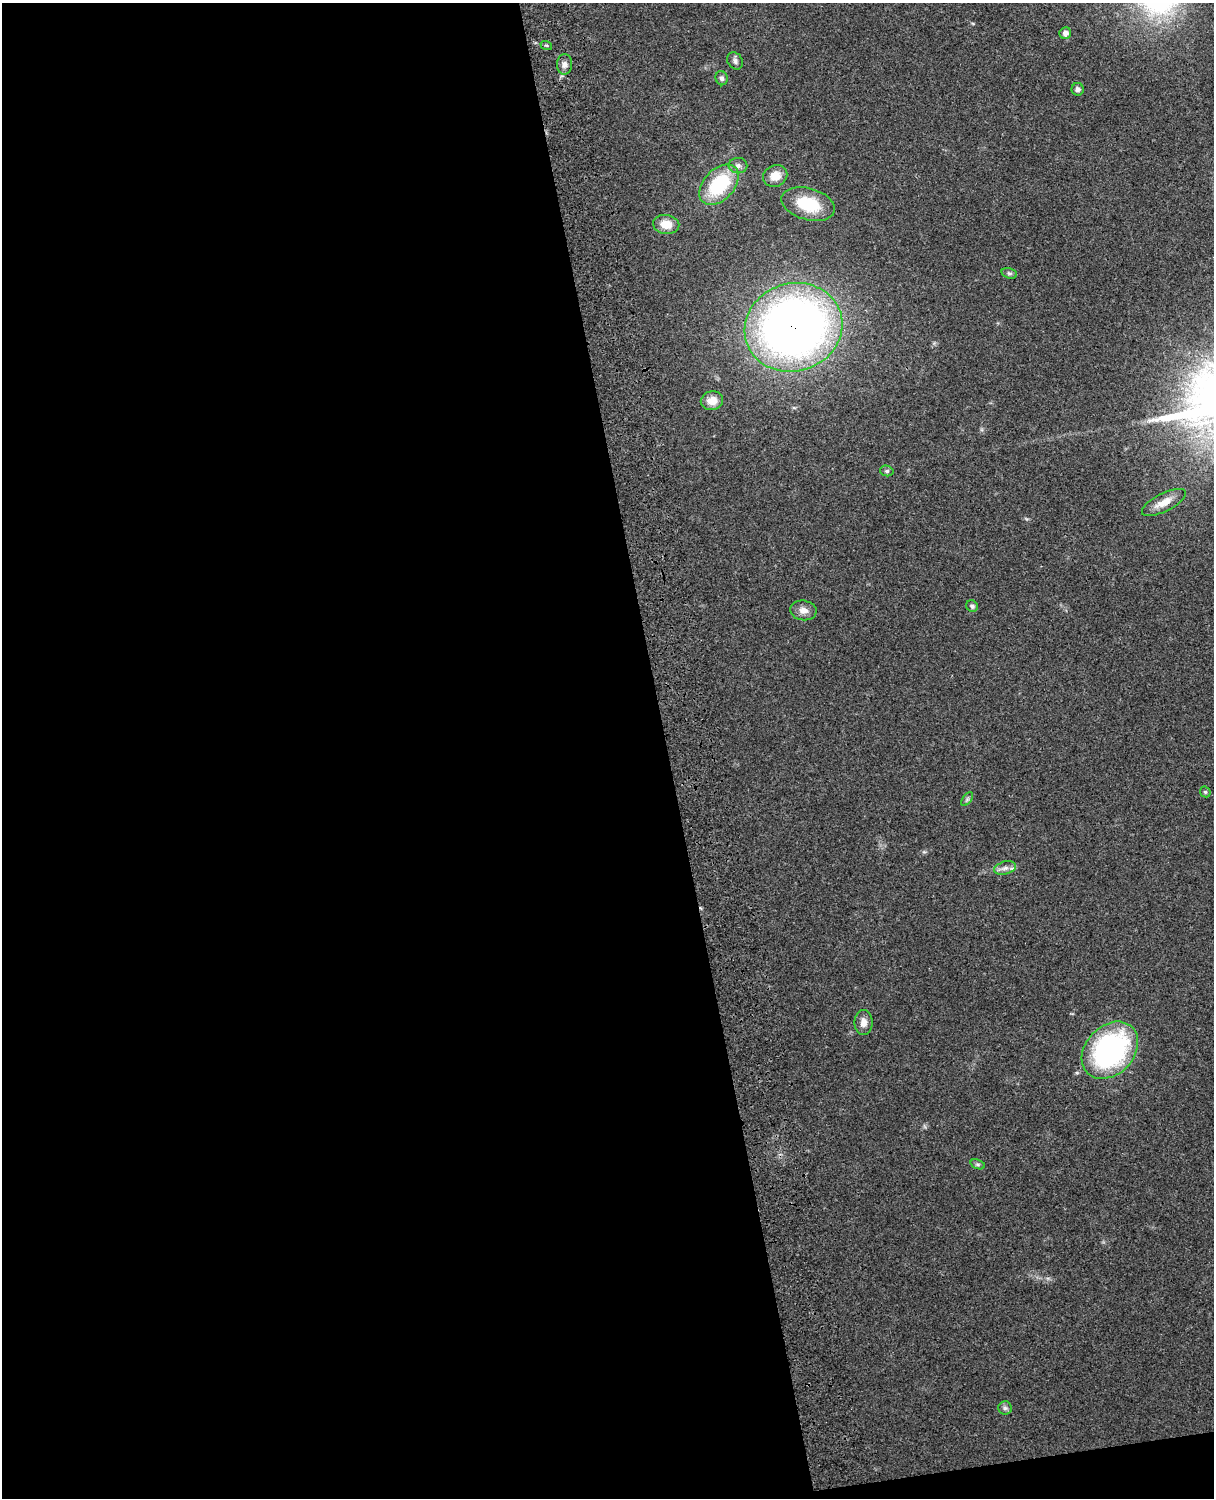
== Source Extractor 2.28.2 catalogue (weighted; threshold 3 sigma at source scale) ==
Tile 9 of 4 x 3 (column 1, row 3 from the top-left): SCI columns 120-1331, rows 164-1659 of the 5089 x 4927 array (HDU 1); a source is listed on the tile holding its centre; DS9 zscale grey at full resolution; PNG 1216 x 1500 px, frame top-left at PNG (2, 3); each listed source drawn as its Kron ellipse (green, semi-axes under 4 px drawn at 4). Shown black and unused: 56% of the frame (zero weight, under 3 of 4 exposures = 6% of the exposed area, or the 3 px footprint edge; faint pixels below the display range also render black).
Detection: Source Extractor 2.28.2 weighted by HDU 2 'WHT'; one run over the whole footprint, this tile lists its part. Background 0.255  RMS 0.0089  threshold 0.0398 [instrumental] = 3 sigma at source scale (4.5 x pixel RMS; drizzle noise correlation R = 1.50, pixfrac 1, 0.05/0.05 arcsec/px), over >= 5 px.
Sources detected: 25; all 25 listed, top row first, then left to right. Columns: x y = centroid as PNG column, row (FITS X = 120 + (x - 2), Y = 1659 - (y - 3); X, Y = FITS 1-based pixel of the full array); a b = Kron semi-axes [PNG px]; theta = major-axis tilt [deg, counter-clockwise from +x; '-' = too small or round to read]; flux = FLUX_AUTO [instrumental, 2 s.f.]
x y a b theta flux
1065 33 6 6 - 4.2
546 45 6 3 -18 1
735 61 9 7 -58 2.9
564 64 10 7 86 4
722 78 7 6 - 2.5
1078 89 6 6 - 2.6
738 166 9 8 - 3.5
775 176 12 10 22 10
719 185 24 15 47 60
808 204 27 15 -15 35
666 224 13 9 -9 13
1009 273 8 5 -17 1.8
794 327 49 44 18 680
712 401 11 9 11 11
887 471 7 5 -14 1.8
1164 502 24 9 27 11
972 606 6 5 - 2.1
803 610 13 10 -7 6.6
1205 792 6 5 - 1.2
967 799 8 4 53 1.8
1005 868 11 6 15 4.5
863 1022 12 9 89 6.8
1110 1050 32 24 46 190
978 1164 7 4 -19 1.7
1005 1408 6 6 - 2.3
Overlapping masked pixels (flux is a lower limit): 1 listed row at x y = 794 327